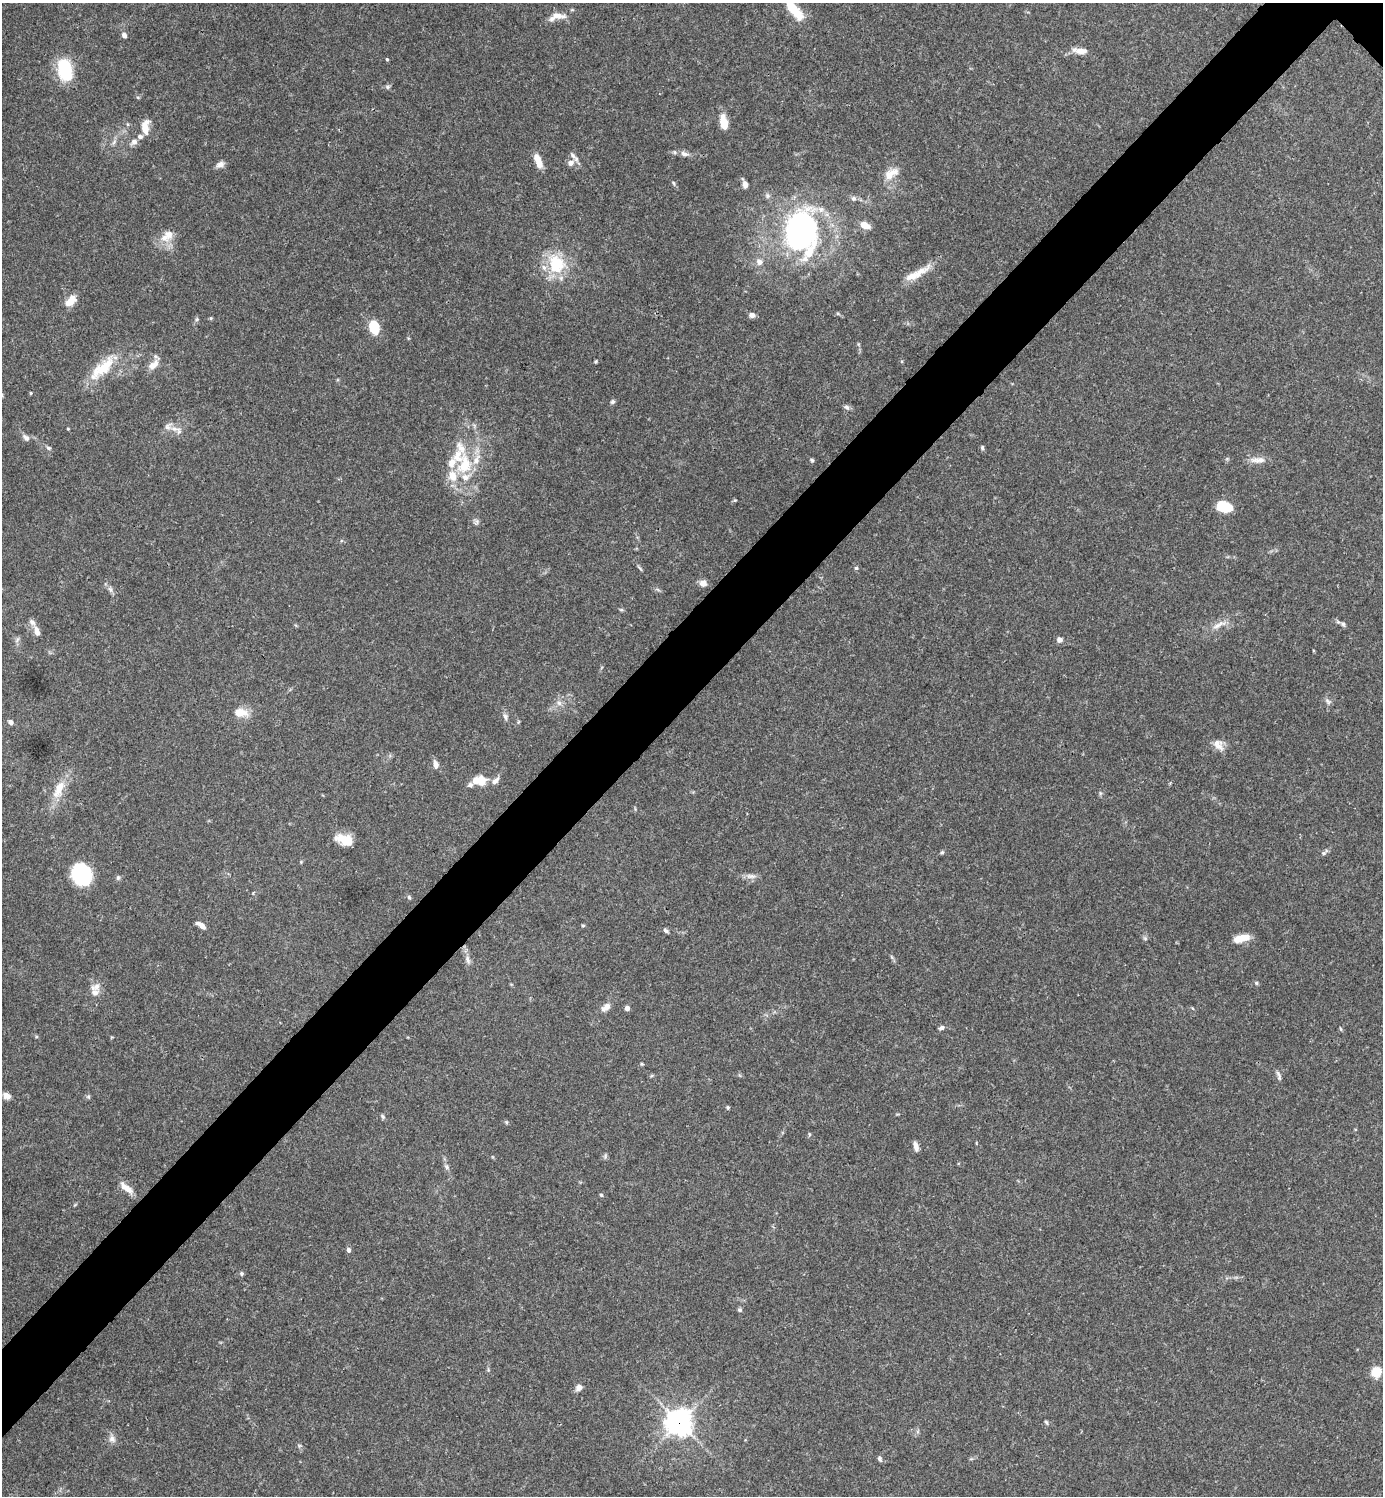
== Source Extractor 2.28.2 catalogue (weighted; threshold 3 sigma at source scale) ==
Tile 7 of 4 x 4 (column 3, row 2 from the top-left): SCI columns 3064-4444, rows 2992-4485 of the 5985 x 5985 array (HDU 1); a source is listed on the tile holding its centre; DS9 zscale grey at full resolution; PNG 1385 x 1498 px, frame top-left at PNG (2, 3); no overlay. Shown black and unused: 6% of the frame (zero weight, under 3 of 4 exposures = <1% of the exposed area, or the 3 px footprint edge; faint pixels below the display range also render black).
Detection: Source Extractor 2.28.2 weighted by HDU 2 'WHT'; one run over the whole footprint, this tile lists its part. Background 0.153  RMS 0.0046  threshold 0.0206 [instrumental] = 3 sigma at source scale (4.5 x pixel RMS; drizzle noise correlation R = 1.50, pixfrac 1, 0.05/0.05 arcsec/px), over >= 5 px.
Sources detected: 125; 2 inside a brighter object's white glare — not listed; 16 inside a brighter listed object's ellipse — not listed separately; the other 107 listed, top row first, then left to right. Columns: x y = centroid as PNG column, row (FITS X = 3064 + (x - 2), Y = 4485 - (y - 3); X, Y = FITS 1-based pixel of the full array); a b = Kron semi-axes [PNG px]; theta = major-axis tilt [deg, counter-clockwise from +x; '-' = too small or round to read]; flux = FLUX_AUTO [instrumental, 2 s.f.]
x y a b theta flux
793 9 19 7 -50 17
557 15 24 8 -5 3.9
124 35 7 5 -58 1.6
1080 51 19 7 -7 4.2
387 59 4 3 - 0.46
65 70 23 13 -75 24
387 87 7 5 -22 0.89
723 122 16 7 -80 7.1
145 128 15 8 -81 5.4
114 142 8 4 54 1.1
134 142 9 7 38 2.1
684 154 12 7 -17 2.2
538 161 18 7 -71 5.5
571 163 9 8 - 2.7
220 164 11 6 25 2.3
891 173 22 11 31 5.7
674 183 6 4 -86 0.56
745 184 9 5 -74 2.5
767 196 8 6 -48 1.2
853 198 8 7 - 1.4
865 225 12 8 -25 4.2
169 234 14 13 - 4.9
800 241 50 33 -26 66
759 262 9 9 - 2.4
556 264 25 21 -67 19
917 273 42 9 29 8.4
70 301 15 9 44 5.3
752 315 6 5 - 2
211 318 5 4 - 0.54
197 319 6 5 - 0.74
374 327 14 10 -75 11
596 362 4 3 - 0.57
153 365 14 8 40 4.2
102 368 44 15 43 16
31 393 4 3 - 0.46
612 402 7 6 - 0.89
847 407 8 6 -24 1.4
68 429 3 3 - 0.41
174 429 18 6 -4 3.1
26 438 10 6 -41 1.8
48 448 6 5 - 0.86
982 448 6 4 -88 0.8
812 460 5 4 - 0.73
1258 460 22 7 1 3.8
465 464 33 22 80 23
735 500 5 4 - 0.51
1224 507 13 9 -18 16
476 522 9 6 68 1.2
640 568 10 3 -50 0.73
856 568 5 5 - 0.72
703 583 9 7 -19 2.5
110 589 9 6 -59 1.5
621 610 6 4 -1 0.59
1343 624 7 5 -63 0.95
1218 625 20 7 32 4
37 631 13 6 -72 2.9
1060 640 7 6 - 1.8
1328 701 10 5 -52 1.3
559 703 7 7 - 1.7
240 712 15 9 -7 6.8
505 717 9 6 -77 1.4
11 722 7 5 -41 1.5
1218 745 17 11 -52 4
436 764 10 6 -81 2.4
480 780 13 11 -35 6.2
495 781 12 7 43 2.2
59 789 28 11 65 9.2
344 839 18 10 -19 8.9
942 852 6 4 43 0.67
1324 853 11 5 39 1.3
81 874 22 19 -60 26
751 876 15 6 -3 2.4
118 878 7 5 70 0.87
409 897 6 5 - 0.73
201 925 10 5 -36 3.1
583 925 5 3 - 0.5
666 931 7 4 -33 1
1145 938 6 4 -19 0.71
1241 938 18 7 15 7
468 959 13 6 -71 2.3
1256 983 5 4 - 0.64
95 993 13 11 47 3.5
606 1007 13 8 38 3.3
627 1008 4 4 - 2.5
941 1028 8 5 24 1.2
1341 1029 5 3 - 0.48
642 1064 4 4 - 0.51
1279 1076 14 4 -75 1.4
7 1096 9 6 -24 2.9
88 1096 6 4 0 0.72
728 1107 5 4 - 0.63
383 1117 6 5 - 0.87
506 1122 5 5 - 0.57
809 1134 5 4 - 0.58
916 1146 11 5 -74 2.2
447 1167 8 5 -38 1
126 1188 20 7 -38 4.5
601 1195 4 4 - 0.75
348 1250 6 5 - 1.3
242 1274 5 5 - 0.79
740 1310 5 5 - 1
1376 1372 10 10 - 7.7
579 1388 9 8 - 2
679 1422 9 9 - 420
1046 1422 6 4 -58 0.72
112 1439 11 8 -62 2.4
880 1459 8 5 -63 1
Overlapping masked pixels (flux is a lower limit): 1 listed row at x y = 679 1422
Isophote crosses this tile's border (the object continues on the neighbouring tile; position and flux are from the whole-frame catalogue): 1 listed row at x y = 793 9